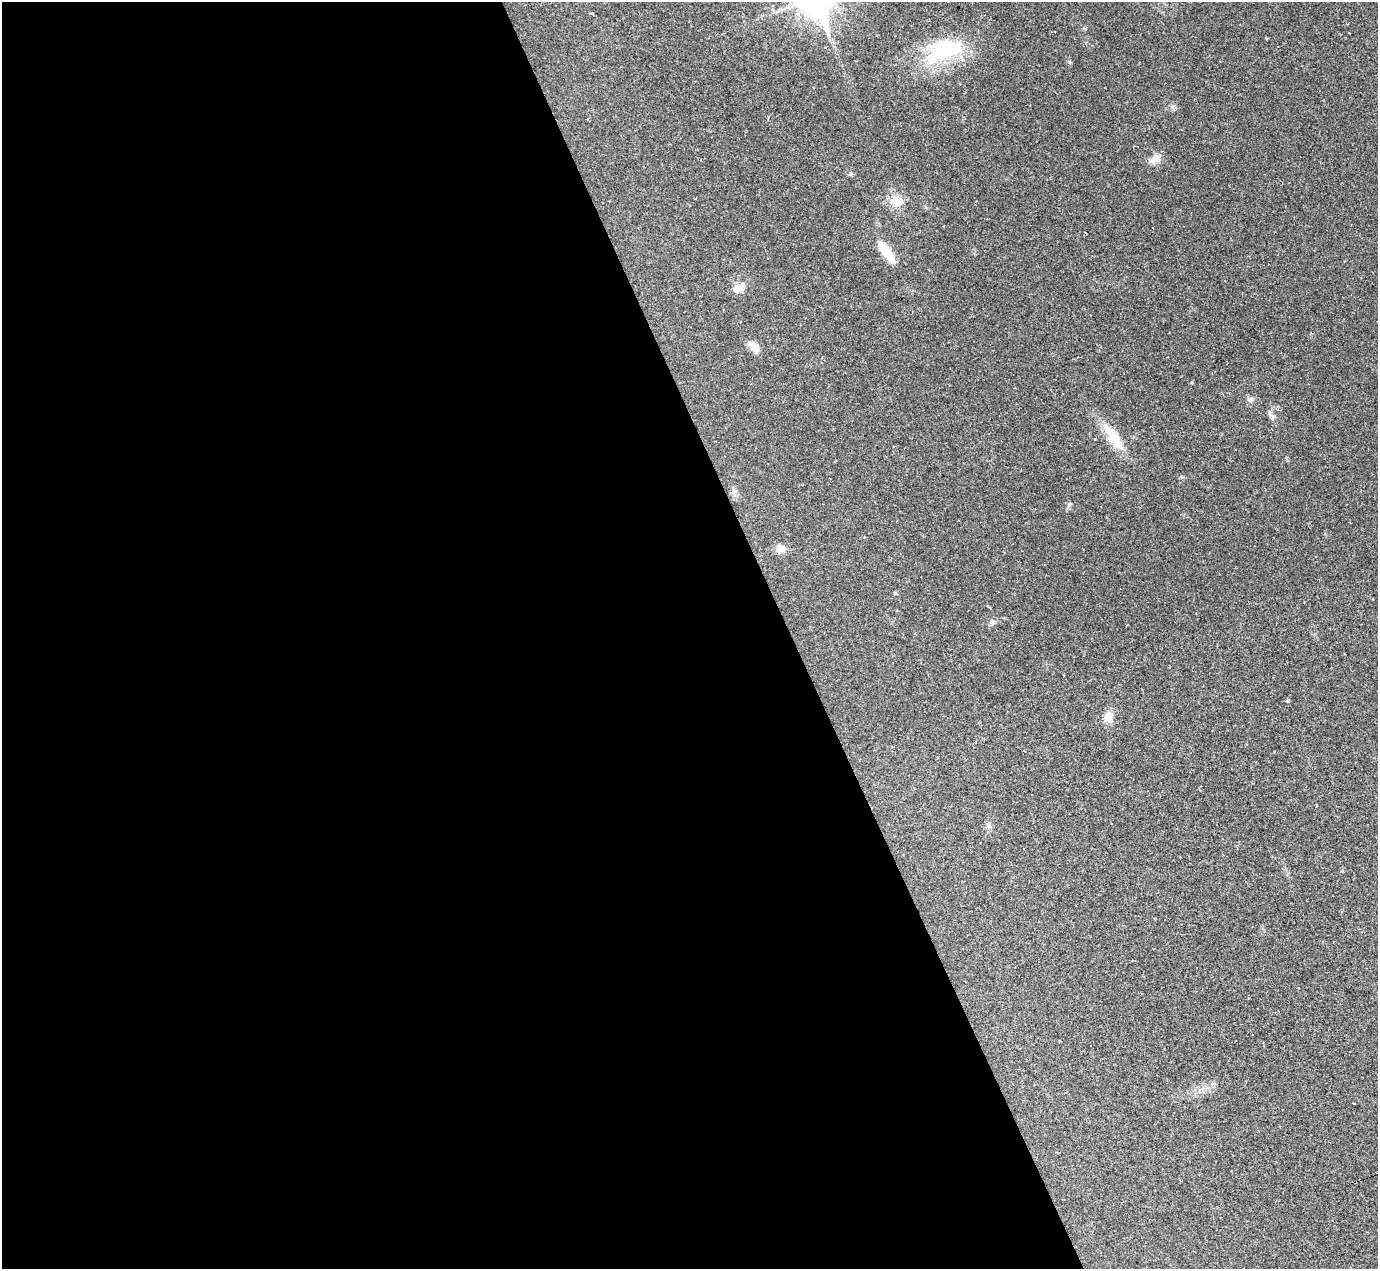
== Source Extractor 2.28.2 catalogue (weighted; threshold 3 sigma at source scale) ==
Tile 9 of 4 x 4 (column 1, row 3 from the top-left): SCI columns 2-1377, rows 1542-2808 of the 5525 x 5503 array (HDU 1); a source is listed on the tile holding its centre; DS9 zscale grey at full resolution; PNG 1380 x 1271 px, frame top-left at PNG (2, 2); no overlay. Shown black and unused: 57% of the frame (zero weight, under 2 of 3 exposures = <1% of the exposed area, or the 3 px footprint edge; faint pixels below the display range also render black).
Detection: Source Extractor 2.28.2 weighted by HDU 2 'WHT'; one run over the whole footprint, this tile lists its part. Background 0.0926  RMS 0.0057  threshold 0.0255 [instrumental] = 3 sigma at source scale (4.5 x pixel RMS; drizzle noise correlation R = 1.50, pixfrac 1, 0.05/0.05 arcsec/px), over >= 5 px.
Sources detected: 22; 1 cosmic-ray / hot-pixel residue — not listed; the other 21 listed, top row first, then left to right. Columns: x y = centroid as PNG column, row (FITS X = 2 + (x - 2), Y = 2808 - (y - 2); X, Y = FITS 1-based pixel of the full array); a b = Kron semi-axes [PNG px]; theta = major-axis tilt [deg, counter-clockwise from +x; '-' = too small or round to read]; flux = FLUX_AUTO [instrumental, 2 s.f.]
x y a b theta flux
592 14 3 3 - 1
944 50 55 27 24 44
1070 62 6 4 -90 0.75
1156 158 16 9 34 4.3
850 174 6 4 70 0.72
896 201 16 13 -49 7.7
886 252 27 9 -54 15
738 288 17 10 22 5.1
754 347 15 9 -58 4.8
1250 400 8 7 - 1.7
1272 417 7 4 72 1.2
1113 437 33 11 -55 17
734 492 10 8 75 2.3
781 548 10 8 -7 5.4
988 606 4 3 - 0.65
992 622 8 7 - 1.8
1288 700 4 3 - 0.71
1108 717 12 10 87 6.3
976 742 3 3 - 1.2
988 826 7 5 11 1.3
1024 848 3 3 - 4.3
Unlisted compact peaks at least as high as the median listed source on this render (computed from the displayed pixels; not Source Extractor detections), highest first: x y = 1069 504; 895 593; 1181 477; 1172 107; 1192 382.